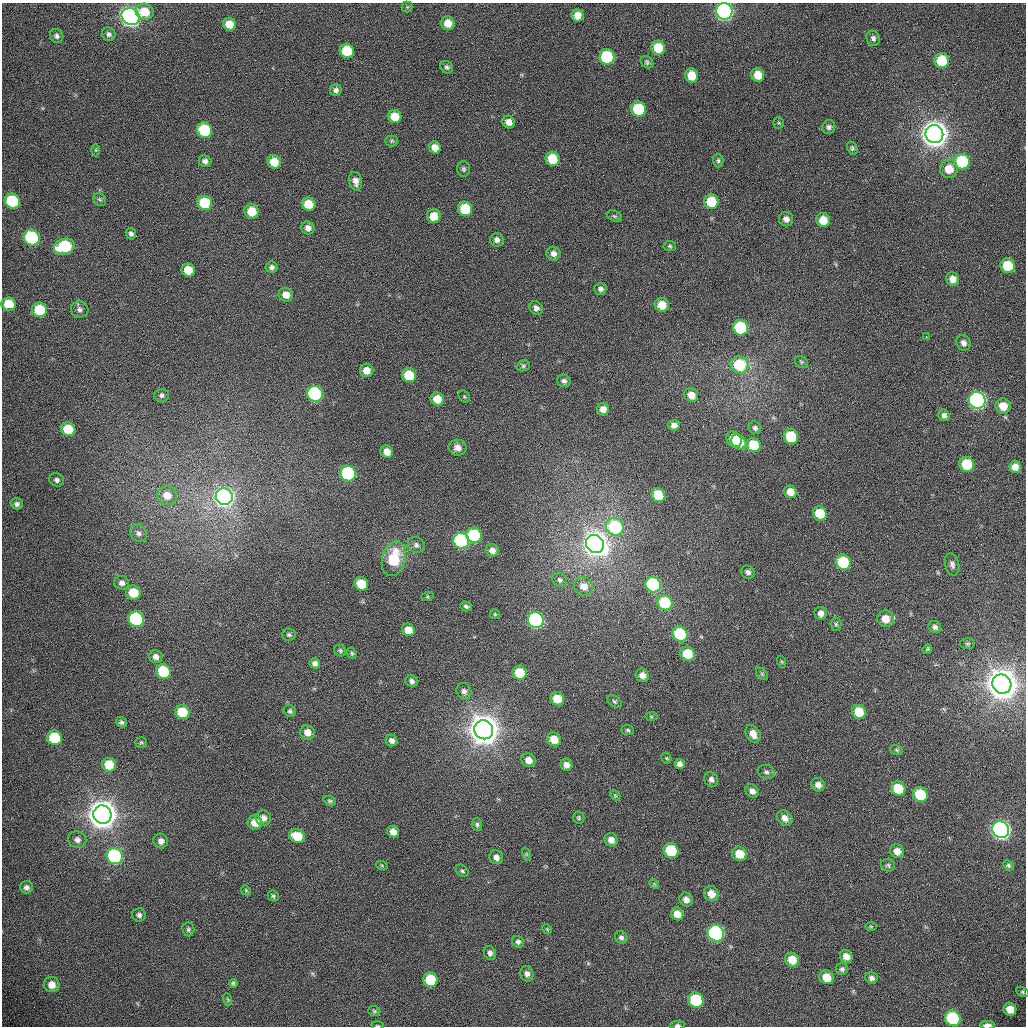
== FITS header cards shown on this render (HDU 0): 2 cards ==
NAXIS1  =                 1024 /fastest changing axis
NAXIS2  =                 1024 /next to fastest changing axis

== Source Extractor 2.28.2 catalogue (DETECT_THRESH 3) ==
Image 1024 x 1024 px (HDU 0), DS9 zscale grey, 1 PNG px = 1 image px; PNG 1028 x 1028 px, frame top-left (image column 1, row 1024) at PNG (2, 3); each listed source drawn as its Kron ellipse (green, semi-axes under 4 px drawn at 4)
Background 366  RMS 12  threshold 37.5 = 3 sigma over >= 5 px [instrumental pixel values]
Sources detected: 233; all 233 listed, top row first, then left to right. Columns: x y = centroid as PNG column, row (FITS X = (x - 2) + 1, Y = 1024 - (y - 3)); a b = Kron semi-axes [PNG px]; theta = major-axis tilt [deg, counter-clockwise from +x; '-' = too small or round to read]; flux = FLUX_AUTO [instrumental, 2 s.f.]
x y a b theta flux
407 7 5 5 - 1.1e+03
724 11 8 8 - 3.7e+05
145 12 9 8 - 1.7e+04
577 15 6 6 - 8.4e+03
131 17 9 8 - 5.6e+05
448 23 7 6 - 1.0e+04
229 24 7 6 - 1.2e+04
109 34 7 6 - 2.4e+03
57 36 7 6 - 2.6e+03
873 38 8 6 -63 2.6e+03
658 48 7 6 - 2.5e+04
347 51 7 7 - 2.8e+04
607 57 8 7 - 7.7e+04
942 61 7 7 - 3.1e+04
647 62 7 5 -40 1.6e+03
447 67 7 6 - 1.9e+03
758 75 7 6 - 1.3e+04
691 76 7 6 - 1.6e+04
336 90 6 6 - 3.0e+03
638 109 7 7 - 5.4e+04
395 117 7 6 - 1.5e+04
509 122 6 6 - 5.7e+03
779 123 5 5 - 1.1e+03
829 127 7 6 - 2.5e+03
204 130 8 7 - 5.3e+04
934 134 9 9 - 1.7e+06
391 141 6 5 - 1.4e+03
435 147 6 5 - 7.9e+03
852 148 7 5 -65 1.6e+03
96 150 6 4 90 1.1e+03
552 159 7 7 - 2.8e+04
205 161 6 5 - 3.2e+03
718 161 7 5 -89 1.7e+03
274 162 7 6 - 1.5e+04
962 162 8 7 - 6.1e+04
464 169 8 6 -88 1.8e+03
949 169 9 9 - 1.3e+04
355 181 9 6 -79 5.1e+03
100 199 7 5 -43 1.7e+03
12 201 8 7 - 5.7e+04
711 202 7 7 - 3.1e+04
205 203 7 7 - 4.6e+04
309 204 7 6 - 1.7e+04
465 209 7 7 - 4.1e+04
252 211 7 7 - 1.7e+04
434 216 7 6 - 1.4e+04
614 216 8 5 -24 1.5e+03
786 219 7 7 - 4.0e+03
823 220 7 6 - 1.3e+04
308 228 7 6 - 4.5e+03
131 234 6 5 - 2.4e+03
32 238 8 7 - 1.1e+05
497 240 7 6 - 3.2e+03
64 246 10 7 16 6.6e+04
670 246 6 5 - 1.5e+03
553 254 7 7 - 4.2e+03
1008 266 7 7 - 2.7e+04
272 267 6 5 - 2.5e+03
188 270 7 6 - 1.7e+04
953 279 6 6 - 6.7e+03
600 289 6 6 - 2.9e+03
286 295 7 6 - 7.5e+03
9 304 7 6 - 2.1e+04
662 305 7 7 - 1.3e+04
536 308 7 6 - 3.2e+03
80 309 9 8 - 3.2e+03
40 310 7 7 - 3.3e+04
740 328 8 7 - 7.2e+04
926 337 2 2 - 1.3e+03
963 343 8 7 - 3.8e+03
801 362 7 5 -35 1.4e+03
739 365 9 8 - 4.0e+04
523 366 7 5 15 1.6e+03
367 370 7 6 - 7.7e+03
409 375 7 6 - 3.0e+04
564 381 7 6 - 2.6e+03
315 394 8 7 - 1.5e+05
162 395 7 6 - 2.6e+03
691 395 7 6 - 9.0e+03
464 397 6 5 - 1.1e+03
437 399 7 6 - 1.5e+04
977 400 8 8 - 3.3e+05
1003 406 7 7 - 1.2e+04
603 409 6 6 - 6.9e+03
944 415 6 5 - 3.3e+03
674 425 6 5 - 4.1e+03
755 428 6 6 - 2.2e+03
68 429 7 7 - 2.5e+04
791 437 7 7 - 4.4e+04
734 439 8 7 - 2.2e+04
739 442 8 6 -42 1.2e+04
754 445 7 7 - 2.7e+04
458 448 9 8 - 5.1e+03
387 452 6 6 - 7.6e+03
967 464 7 7 - 3.4e+04
1015 467 6 6 - 7.4e+03
348 474 8 7 - 1.2e+05
57 480 7 6 - 2.5e+03
790 492 6 6 - 1.0e+04
167 495 10 9 - 9.6e+03
658 495 7 6 - 3.3e+04
224 497 8 8 - 4.9e+05
17 504 6 5 - 2.4e+03
820 513 7 6 - 2.6e+04
615 527 9 8 - 6.9e+04
139 533 9 8 - 3.4e+03
474 535 8 7 - 7.4e+04
461 541 8 7 - 1.6e+05
595 544 9 8 - 1.1e+06
416 545 8 8 - 3.0e+03
492 550 6 6 - 4.9e+03
394 559 18 11 75 3.4e+04
843 562 8 7 - 5.2e+04
952 564 11 7 -74 3.3e+03
748 572 7 6 - 3.3e+03
560 580 8 6 -40 2.4e+03
122 583 7 6 - 3.7e+03
361 584 7 6 - 2.3e+04
653 585 8 7 - 1.4e+05
584 586 10 9 - 8.1e+03
133 593 7 7 - 2.0e+04
427 597 6 4 18 1.1e+03
665 603 8 7 - 5.5e+04
466 606 6 4 -19 1.9e+03
821 613 6 6 - 4.5e+03
495 614 5 5 - 9.8e+02
136 619 8 7 - 1.2e+05
885 619 8 8 - 1.1e+04
536 620 8 7 - 1.9e+05
836 624 6 5 - 1.5e+03
935 627 7 5 -35 2.6e+03
408 630 6 6 - 1.1e+04
680 634 8 7 - 7.2e+04
289 635 7 6 - 1.8e+03
967 644 7 5 -1 1.5e+03
927 649 5 4 - 1.0e+03
340 651 6 5 - 1.5e+03
352 653 6 4 -68 1.2e+03
687 654 7 7 - 2.5e+04
156 657 7 6 - 4.2e+03
782 662 6 4 -71 8.8e+02
315 663 5 5 - 3.1e+03
163 671 7 7 - 5.1e+04
520 673 7 6 - 2.5e+04
762 674 7 4 -46 1.4e+03
642 675 7 6 - 5.6e+03
412 681 6 5 - 2.9e+03
1002 684 10 9 - 2.5e+06
464 691 8 7 - 3.5e+03
557 699 7 6 - 1.7e+04
614 701 8 5 -36 1.7e+03
290 711 6 5 - 1.7e+03
182 712 7 7 - 2.7e+04
859 712 7 6 - 2.3e+04
651 717 6 4 -1 8.8e+02
121 722 6 5 - 2.0e+03
484 730 10 9 - 2.3e+06
628 730 6 5 - 1.5e+03
308 732 7 7 - 6.9e+03
753 734 9 6 -57 7.6e+03
55 738 7 7 - 4.3e+04
554 739 7 6 - 1.3e+04
392 740 6 5 - 3.3e+03
141 742 6 5 - 1.3e+03
897 750 7 5 -17 1.3e+03
666 758 5 5 - 1.0e+03
528 760 7 6 - 6.4e+03
680 764 5 5 - 3.9e+03
109 765 7 7 - 2.0e+04
566 765 6 6 - 5.1e+03
766 772 9 7 -16 3.0e+03
711 780 7 6 - 3.3e+03
818 785 7 6 - 5.2e+03
898 788 7 6 - 2.6e+04
752 791 7 6 - 4.4e+03
920 794 8 7 - 4.3e+04
615 795 6 4 -46 1.2e+03
330 801 6 4 -18 1.5e+03
102 815 9 9 - 2.2e+06
263 818 8 7 - 4.7e+03
579 818 6 6 - 1.3e+03
785 818 8 7 - 5.6e+03
255 822 7 7 - 1.2e+04
477 825 6 5 - 1.6e+03
1001 830 9 8 - 4.8e+05
393 832 6 5 - 6.6e+03
297 836 8 6 -23 1.8e+04
77 840 9 8 - 3.7e+03
611 840 7 6 - 5.7e+03
161 841 7 7 - 3.9e+03
671 851 8 7 - 6.1e+04
897 851 7 6 - 6.5e+03
526 854 7 4 -71 9.5e+02
739 854 7 7 - 1.7e+04
115 856 8 7 - 1.2e+05
496 857 7 6 - 4.2e+03
888 865 7 6 - 1.7e+03
1008 865 5 5 - 1.5e+03
382 866 6 4 -20 9.7e+02
462 871 7 5 -44 1.7e+03
654 884 5 4 - 9.6e+02
26 887 6 6 - 2.8e+03
246 890 5 4 - 1.1e+03
711 894 8 7 - 8.2e+03
273 896 6 5 - 1.4e+03
686 900 7 6 - 5.2e+03
677 914 6 6 - 8.6e+03
139 915 7 6 - 2.6e+03
871 926 6 4 -1 8.9e+02
188 929 7 6 - 1.8e+03
547 929 5 4 - 8.9e+02
716 933 8 8 - 2.3e+05
621 937 6 6 - 2.4e+03
518 942 6 5 - 2.4e+03
490 953 7 6 - 3.0e+03
846 956 7 6 - 6.5e+03
792 960 7 6 - 1.5e+04
842 969 6 6 - 2.3e+03
527 974 8 6 -80 4.0e+03
827 977 7 6 - 1.3e+04
871 978 6 5 - 2.6e+03
430 980 7 7 - 3.7e+04
233 983 4 3 - 1.3e+03
52 985 8 7 - 7.9e+03
1022 992 7 4 -28 1.4e+03
227 999 6 4 -70 9.7e+02
696 1000 8 7 - 6.3e+04
1010 1009 6 6 - 1.2e+04
374 1011 6 5 - 1.4e+03
953 1018 8 7 - 7.3e+04
677 1025 7 4 0 2.0e+03
987 1025 7 3 0 5.8e+03
378 1026 6 3 -2 8.9e+02
At the frame edge (FLAGS 8, measured only in part): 4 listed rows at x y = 724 11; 677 1025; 987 1025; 378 1026